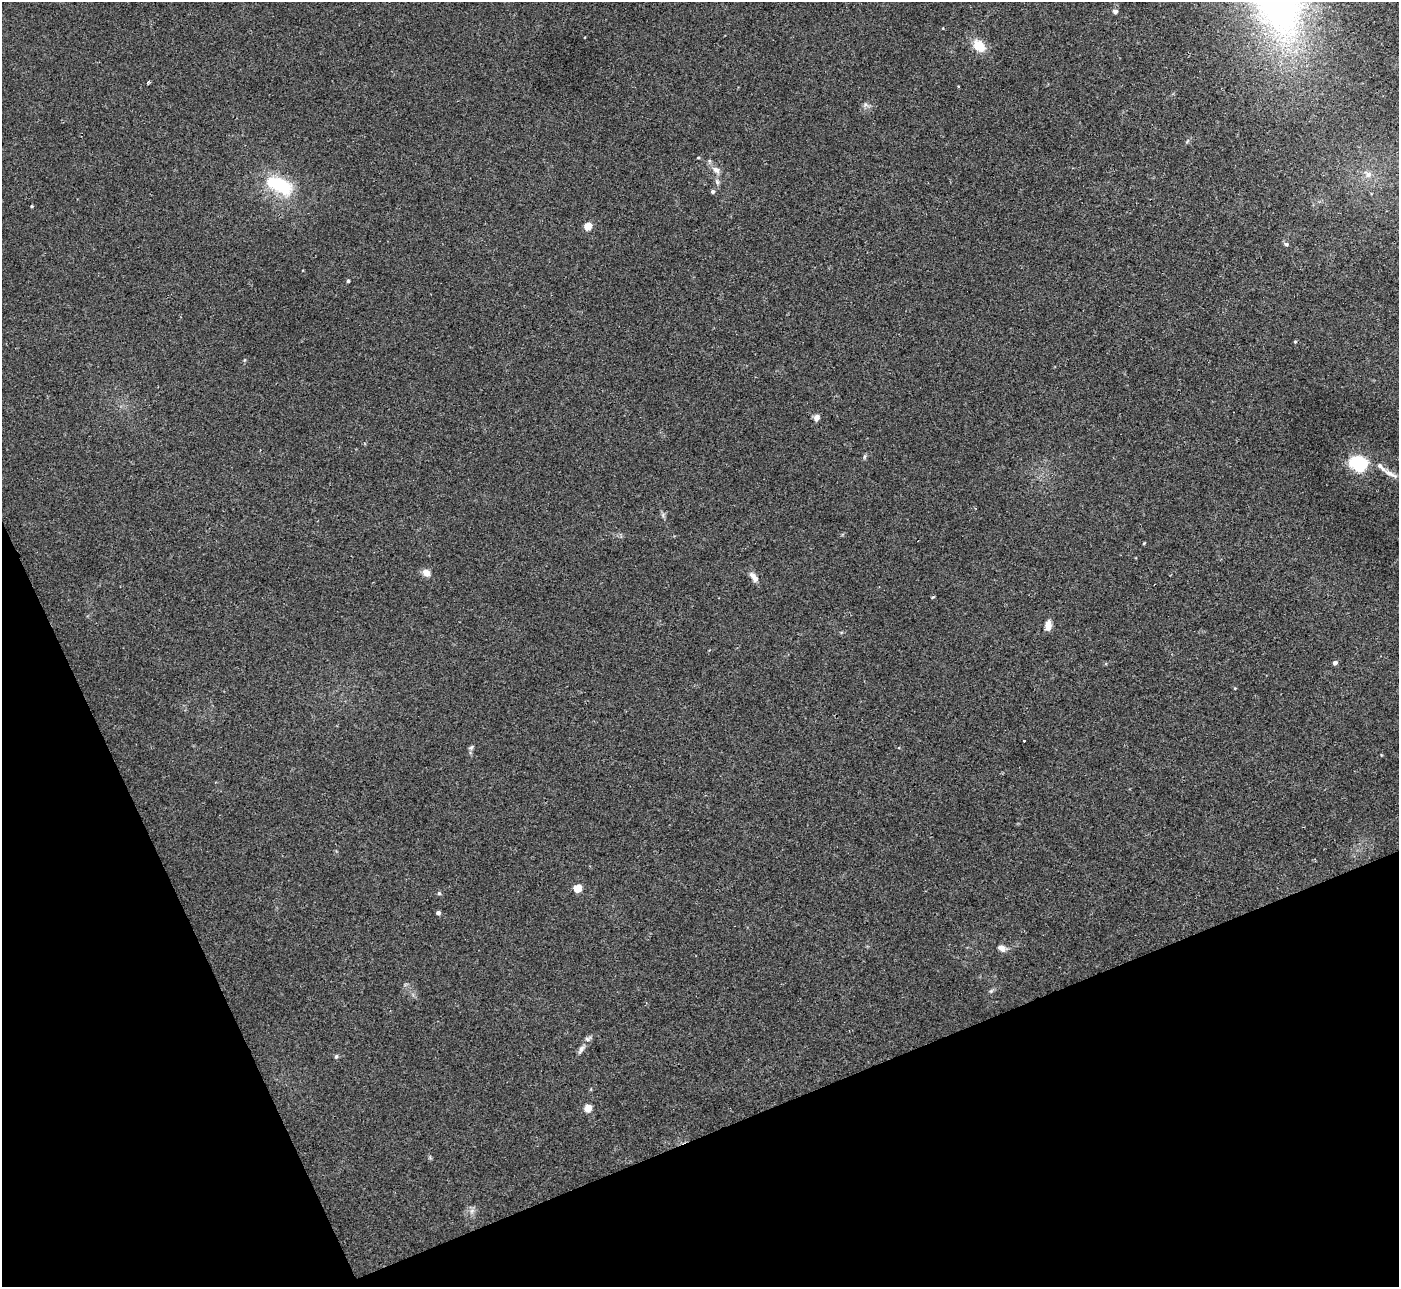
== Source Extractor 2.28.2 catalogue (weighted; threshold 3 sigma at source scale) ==
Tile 14 of 4 x 4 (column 2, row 4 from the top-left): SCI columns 1439-2835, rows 186-1470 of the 5657 x 5637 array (HDU 1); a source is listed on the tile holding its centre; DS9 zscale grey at full resolution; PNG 1401 x 1289 px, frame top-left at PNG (2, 2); no overlay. Shown black and unused: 21% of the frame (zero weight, under 2 of 3 exposures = <1% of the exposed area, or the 3 px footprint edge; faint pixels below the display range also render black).
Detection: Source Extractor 2.28.2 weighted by HDU 2 'WHT'; one run over the whole footprint, this tile lists its part. Background 0.0422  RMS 0.0074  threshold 0.0332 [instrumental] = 3 sigma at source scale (4.5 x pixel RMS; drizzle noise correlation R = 1.50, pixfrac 1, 0.05/0.05 arcsec/px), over >= 5 px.
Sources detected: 33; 1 inside a brighter object's white glare — not listed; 1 inside a brighter listed object's ellipse — not listed separately; the other 31 listed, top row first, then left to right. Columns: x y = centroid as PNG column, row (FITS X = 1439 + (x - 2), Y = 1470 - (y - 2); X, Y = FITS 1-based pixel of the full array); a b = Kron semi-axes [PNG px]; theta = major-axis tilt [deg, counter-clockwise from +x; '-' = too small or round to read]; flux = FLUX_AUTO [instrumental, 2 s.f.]
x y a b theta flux
1115 11 6 5 - 2.1
979 46 13 9 -47 14
716 170 12 7 -35 3.8
1368 174 10 8 -28 4.3
717 182 7 4 -46 1.4
279 185 32 16 -26 38
713 192 4 4 - 1.9
32 206 3 3 - 0.72
588 226 5 5 - 19
1286 244 6 5 - 1.4
348 281 4 3 - 1.2
1295 342 5 3 - 0.66
816 418 6 5 - 4.2
864 457 6 4 71 1.1
1357 463 16 13 -71 30
1390 474 23 6 -27 4.9
426 573 9 7 -41 5.1
754 577 13 7 -56 4.5
933 597 5 3 - 0.68
1048 625 10 6 85 6.4
1335 663 4 4 - 2.8
1235 688 4 3 - 0.56
1024 740 3 2 - 0.94
471 747 7 5 31 1.3
577 888 5 5 - 23
439 893 5 4 - 0.97
438 913 4 4 - 2.1
1002 948 10 7 -26 3.8
581 1049 11 6 59 2.8
336 1056 6 4 48 1.2
588 1108 5 5 - 17